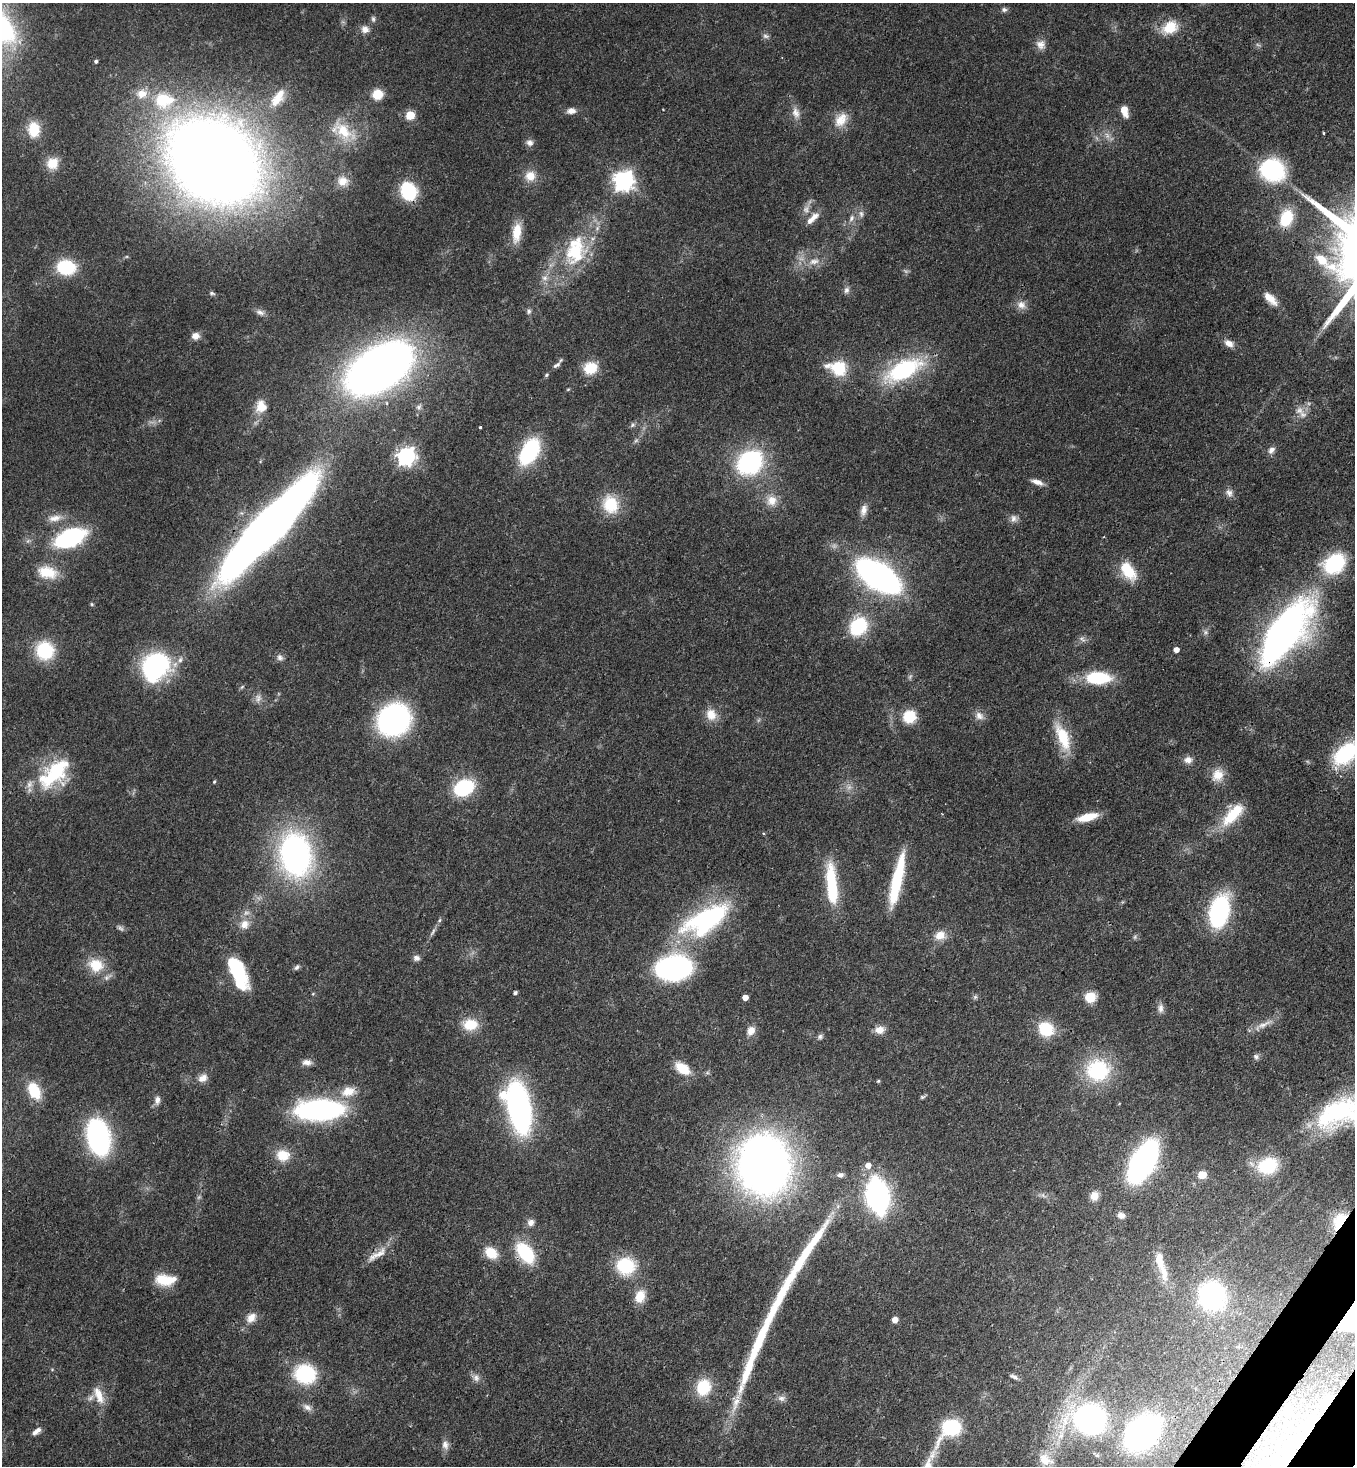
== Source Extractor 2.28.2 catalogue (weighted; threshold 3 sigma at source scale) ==
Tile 6 of 4 x 4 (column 2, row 2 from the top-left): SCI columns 1717-3069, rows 2990-4453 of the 5999 x 5977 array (HDU 1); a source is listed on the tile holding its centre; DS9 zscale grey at full resolution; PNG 1357 x 1468 px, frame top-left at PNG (2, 3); no overlay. Shown black and unused: <1% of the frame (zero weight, under 3 of 4 exposures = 7% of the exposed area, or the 3 px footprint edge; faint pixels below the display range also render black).
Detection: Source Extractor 2.28.2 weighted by HDU 2 'WHT'; one run over the whole footprint, this tile lists its part. Background 0.0707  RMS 0.004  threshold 0.0179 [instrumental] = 3 sigma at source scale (4.5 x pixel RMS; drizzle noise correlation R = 1.50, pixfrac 1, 0.05/0.05 arcsec/px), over >= 5 px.
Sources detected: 199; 6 too faint to see at this stretch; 2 inside a brighter object's white glare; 1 long thin detection or spike segment (spike, bleed or trail) — not listed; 11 inside a brighter listed object's ellipse — not listed separately; the other 179 listed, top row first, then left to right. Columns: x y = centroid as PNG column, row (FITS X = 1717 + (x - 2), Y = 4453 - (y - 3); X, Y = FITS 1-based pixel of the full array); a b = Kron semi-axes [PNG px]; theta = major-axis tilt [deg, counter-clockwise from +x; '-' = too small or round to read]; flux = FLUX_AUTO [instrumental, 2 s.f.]
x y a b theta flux
1004 10 8 7 - 1.1
373 19 9 5 -83 1
1170 27 21 16 29 9.8
365 29 10 10 - 2.8
766 36 9 6 -8 1.2
1040 44 12 11 - 3.1
96 61 3 3 - 0.78
377 94 10 10 - 7.3
277 98 27 12 55 8.1
164 100 30 24 2 23
1124 110 10 6 -74 5.8
571 111 11 7 5 2.6
796 113 16 10 -77 3.5
410 115 5 5 - 20
841 120 22 15 50 6.7
34 129 16 12 -88 9
343 131 39 19 -34 15
1324 133 4 3 - 0.4
530 143 10 8 -26 1.9
213 160 64 50 -34 850
52 163 14 13 - 5.9
1273 170 25 22 -19 39
530 176 14 14 - 5.3
343 181 15 13 -22 4.8
623 181 8 8 - 220
408 191 15 12 -65 28
861 214 10 6 -88 1.5
815 216 11 8 29 2.6
851 218 10 7 68 1.8
1286 218 18 13 69 15
517 233 23 10 83 8.4
575 251 42 28 77 30
814 261 16 8 11 3.8
66 267 16 12 -5 23
545 278 9 8 - 2.1
846 290 10 7 66 1.5
212 293 8 5 -14 0.82
1270 299 20 8 -43 4.5
1021 305 12 10 -31 3.1
529 311 7 6 - 1
260 312 13 7 -22 1.8
195 336 9 8 - 2.6
1229 343 12 8 -28 2.8
557 365 12 6 33 1.5
379 368 49 27 33 380
590 368 15 13 14 9.2
838 368 24 16 -16 14
903 370 45 20 26 42
546 375 6 4 29 0.63
568 389 6 3 19 0.4
261 407 14 13 - 6.1
419 407 8 6 40 1.1
1299 410 12 11 - 3.7
632 425 8 6 52 0.96
480 427 3 3 - 0.74
636 440 6 6 - 0.85
1271 450 10 7 49 2
529 452 23 13 60 42
406 456 7 7 - 170
750 462 15 11 39 97
1037 482 15 6 -17 2.7
1229 493 11 9 -59 2
772 501 15 14 - 5.2
610 504 22 19 -64 14
864 510 15 8 77 2.8
55 518 20 9 14 4.1
1014 518 11 9 -80 2.1
268 527 88 18 47 630
70 538 21 11 23 72
1334 564 21 16 36 34
1128 571 22 12 -55 14
47 572 26 16 -12 10
878 576 26 13 -33 250
92 604 5 4 - 0.51
858 626 18 14 52 26
1205 632 7 4 -90 0.95
1283 634 42 17 53 310
1082 639 10 5 -44 1.2
45 650 16 15 - 24
1176 650 4 4 - 3.1
280 657 9 8 - 1.6
155 666 28 23 53 61
1098 678 26 13 -1 21
242 687 7 4 45 0.59
258 698 12 8 86 2.1
711 715 16 14 -64 5.5
909 716 11 11 - 13
979 716 13 10 -36 2.7
393 720 20 18 41 140
1063 737 37 14 -68 14
1346 754 33 19 42 29
1188 760 11 9 -2 2.5
54 773 40 20 44 32
1218 775 17 15 56 5.8
214 782 5 3 - 0.48
464 788 16 12 26 35
1233 814 36 14 48 15
1087 817 23 8 14 8.3
295 854 37 27 -81 120
897 881 53 9 77 29
831 884 47 11 -85 25
1219 911 19 11 73 86
709 917 63 24 24 58
244 924 14 13 - 4.4
121 928 9 6 -39 1.1
433 932 14 4 59 1.4
940 935 14 11 16 4.8
416 958 9 7 -15 1.6
96 965 22 18 -19 11
297 967 8 6 55 0.97
237 968 29 12 -60 28
674 968 21 14 6 140
515 993 4 4 - 0.98
313 994 5 4 - 0.42
745 997 5 4 - 3.4
975 997 6 6 - 0.82
1090 997 10 10 - 7.9
1161 1008 13 7 90 2.1
470 1025 17 13 2 10
1264 1025 24 7 27 4
1046 1029 13 12 - 18
880 1030 12 9 4 3.7
751 1031 12 10 68 3.4
820 1037 8 6 19 1.1
1256 1057 8 7 - 1.2
307 1062 13 8 -1 2.3
682 1068 18 10 -35 9.2
1098 1070 20 18 2 36
203 1078 13 9 31 3.1
878 1081 5 4 - 0.49
34 1091 19 11 -66 13
348 1091 22 14 15 7.3
922 1097 7 5 15 0.69
157 1100 11 7 85 2
519 1107 38 17 -78 140
319 1110 32 13 1 120
1341 1111 58 36 15 54
98 1137 21 13 -78 130
283 1155 16 14 -18 7.8
1143 1162 25 12 61 210
764 1164 35 30 -86 410
868 1165 6 6 - 3.1
1268 1166 18 14 19 22
840 1175 9 6 7 1.3
1202 1175 6 6 - 6.5
1043 1195 7 4 -55 0.96
878 1196 22 12 -80 140
1094 1196 11 9 84 3.6
1121 1215 8 7 - 2.1
1339 1221 23 13 59 11
531 1222 9 9 - 2.2
816 1238 60 10 56 18
491 1253 16 12 -38 7.5
525 1253 24 14 -52 22
377 1254 34 8 32 5.2
626 1266 21 18 -5 20
1163 1271 29 10 -75 7.4
165 1280 23 12 -2 11
640 1296 16 12 73 6.7
1212 1296 18 17 - 84
251 1318 15 11 50 3.9
895 1320 5 4 - 3.5
759 1340 75 11 67 26
305 1374 22 19 -16 28
1014 1377 13 4 -27 1.3
476 1378 11 8 -47 2.1
703 1387 19 16 70 15
99 1395 26 11 -67 6.3
782 1398 11 8 -7 1.9
1327 1402 12 9 52 5.9
307 1407 13 8 -28 2.3
1090 1419 23 19 -8 140
951 1428 21 14 41 32
37 1431 13 6 39 2
1142 1433 22 16 42 190
1061 1435 17 8 75 5.1
445 1445 13 8 -78 2.3
1097 1455 6 5 - 0.91
1045 1460 24 16 -30 8.5
Overlapping masked pixels (flux is a lower limit): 7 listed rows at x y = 268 527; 1283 634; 1339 1221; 525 1253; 377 1254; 759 1340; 1327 1402
Isophote crosses this tile's border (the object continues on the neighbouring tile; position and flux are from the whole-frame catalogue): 2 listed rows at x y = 1346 754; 1341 1111